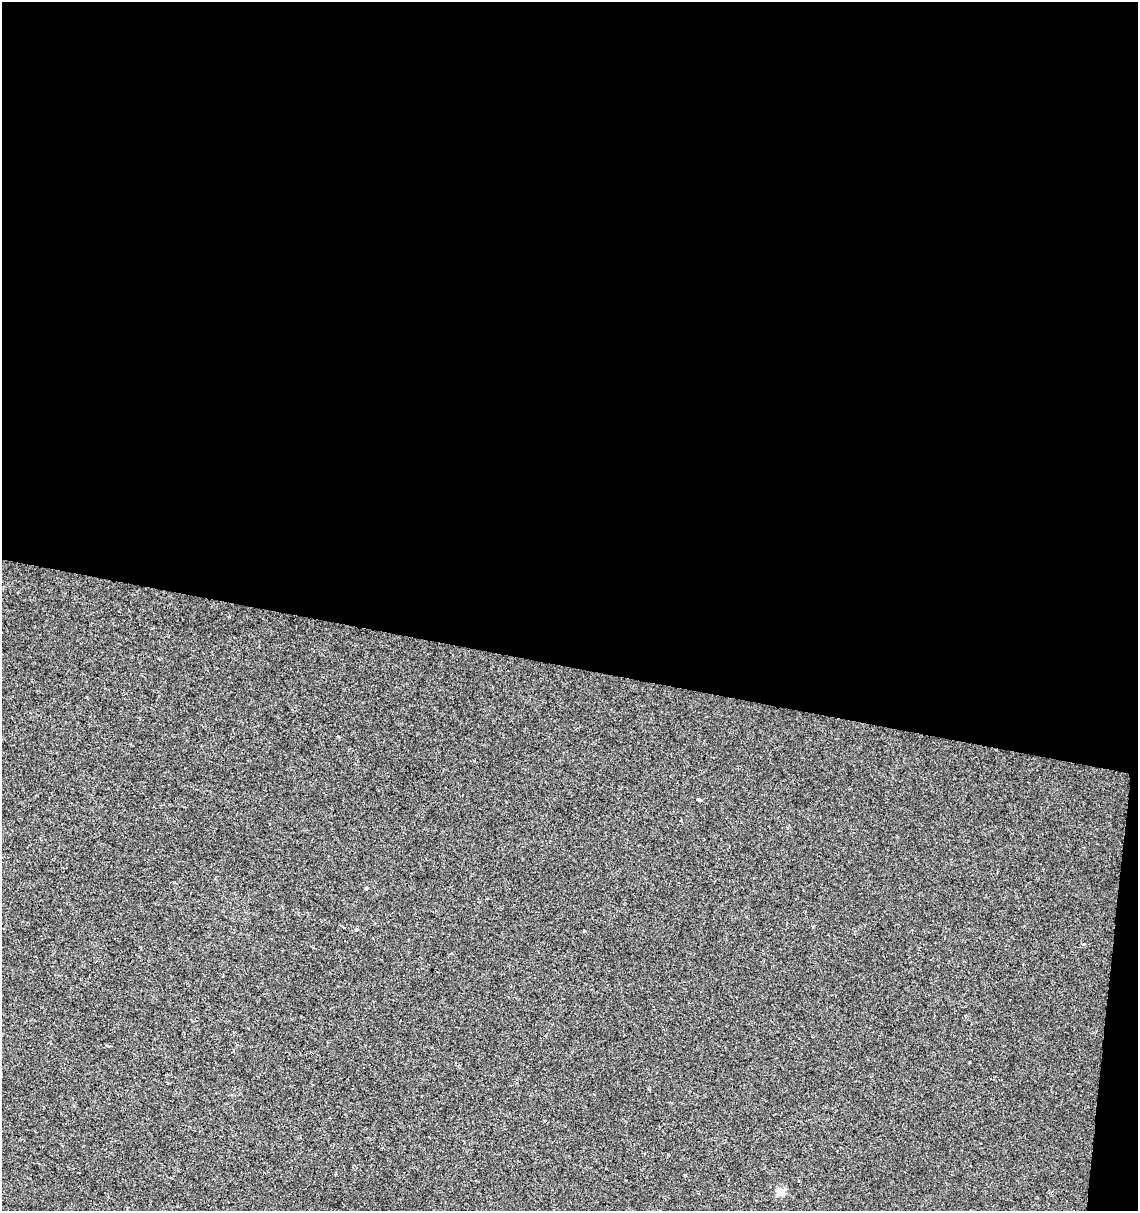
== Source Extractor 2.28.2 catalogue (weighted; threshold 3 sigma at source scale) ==
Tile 4 of 4 x 4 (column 4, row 1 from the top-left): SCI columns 3636-4771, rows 3637-4845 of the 5057 x 4845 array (HDU 1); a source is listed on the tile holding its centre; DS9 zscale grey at full resolution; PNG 1140 x 1213 px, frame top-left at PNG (2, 2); no overlay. Shown black and unused: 56% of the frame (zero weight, under 2 of 3 exposures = <1% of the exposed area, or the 3 px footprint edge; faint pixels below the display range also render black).
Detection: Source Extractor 2.28.2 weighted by HDU 2 'WHT'; one run over the whole footprint, this tile lists its part. Background 0.0117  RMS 0.0051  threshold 0.0231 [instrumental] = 3 sigma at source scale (4.5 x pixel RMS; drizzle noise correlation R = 1.50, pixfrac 1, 0.0396/0.0396 arcsec/px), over >= 5 px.
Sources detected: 6; all 6 listed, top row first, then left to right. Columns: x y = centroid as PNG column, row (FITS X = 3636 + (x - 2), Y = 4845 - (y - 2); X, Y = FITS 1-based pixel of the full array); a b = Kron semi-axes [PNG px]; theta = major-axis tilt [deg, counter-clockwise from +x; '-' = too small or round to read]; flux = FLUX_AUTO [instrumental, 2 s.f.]
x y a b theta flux
699 799 4 3 - 4.8
366 888 3 3 - 0.64
343 927 3 2 - 0.78
356 930 4 3 - 0.5
1083 944 4 3 - 0.46
780 1192 5 5 - 11